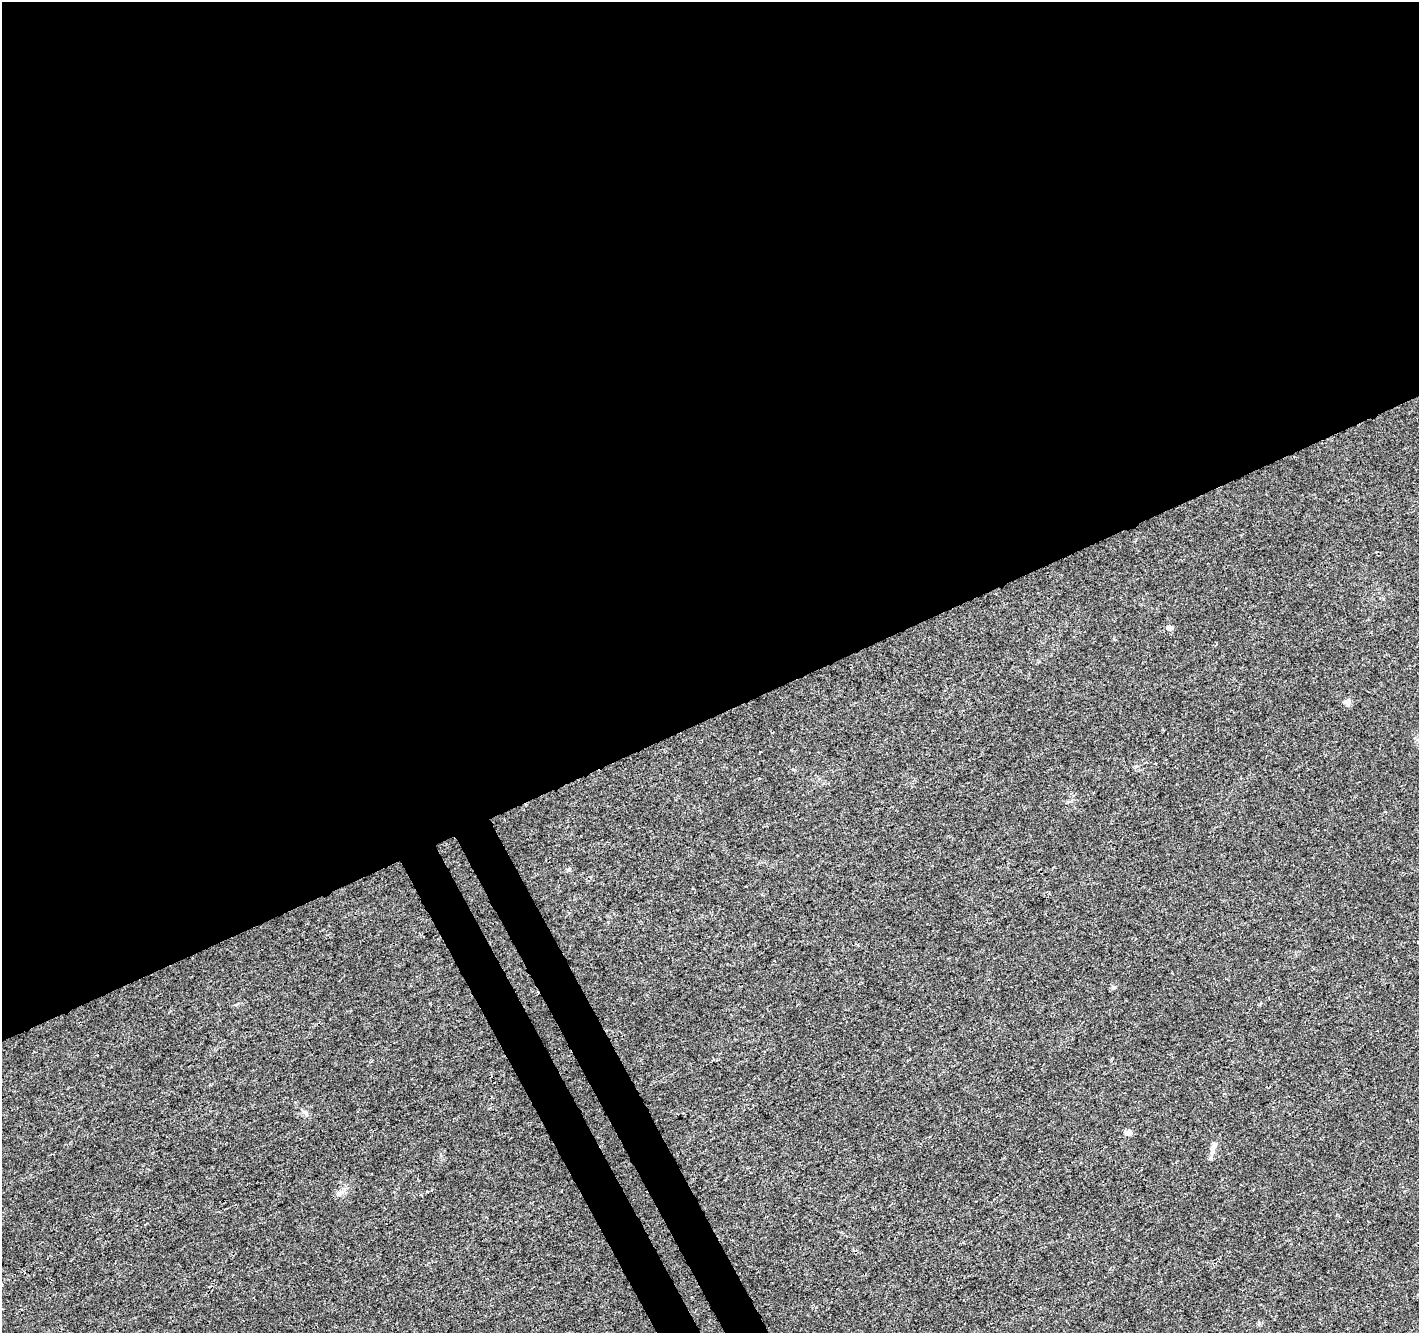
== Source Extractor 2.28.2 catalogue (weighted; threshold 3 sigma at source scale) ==
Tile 2 of 4 x 4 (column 2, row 1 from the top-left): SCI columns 1471-2887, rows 4115-5445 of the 5779 x 5626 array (HDU 1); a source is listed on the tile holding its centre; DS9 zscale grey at full resolution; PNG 1421 x 1335 px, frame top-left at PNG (2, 2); no overlay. Shown black and unused: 56% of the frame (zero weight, under 3 of 4 exposures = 5% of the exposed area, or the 3 px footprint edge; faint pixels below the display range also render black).
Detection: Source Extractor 2.28.2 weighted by HDU 2 'WHT'; one run over the whole footprint, this tile lists its part. Background 0.00687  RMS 0.0026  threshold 0.0118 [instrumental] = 3 sigma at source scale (4.5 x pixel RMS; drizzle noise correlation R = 1.50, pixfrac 1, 0.0396/0.0396 arcsec/px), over >= 5 px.
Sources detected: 7; all 7 listed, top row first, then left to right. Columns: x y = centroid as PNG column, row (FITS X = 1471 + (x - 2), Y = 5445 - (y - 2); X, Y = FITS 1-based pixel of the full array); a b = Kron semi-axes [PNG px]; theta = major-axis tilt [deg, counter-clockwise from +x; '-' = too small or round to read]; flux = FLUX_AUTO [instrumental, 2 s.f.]
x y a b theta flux
1170 628 5 4 - 1.7
1347 702 6 5 - 2.1
569 869 6 4 1 0.39
1113 988 6 4 0 0.4
305 1113 7 5 -31 0.63
1128 1133 9 7 4 0.95
1213 1147 18 8 70 1.6